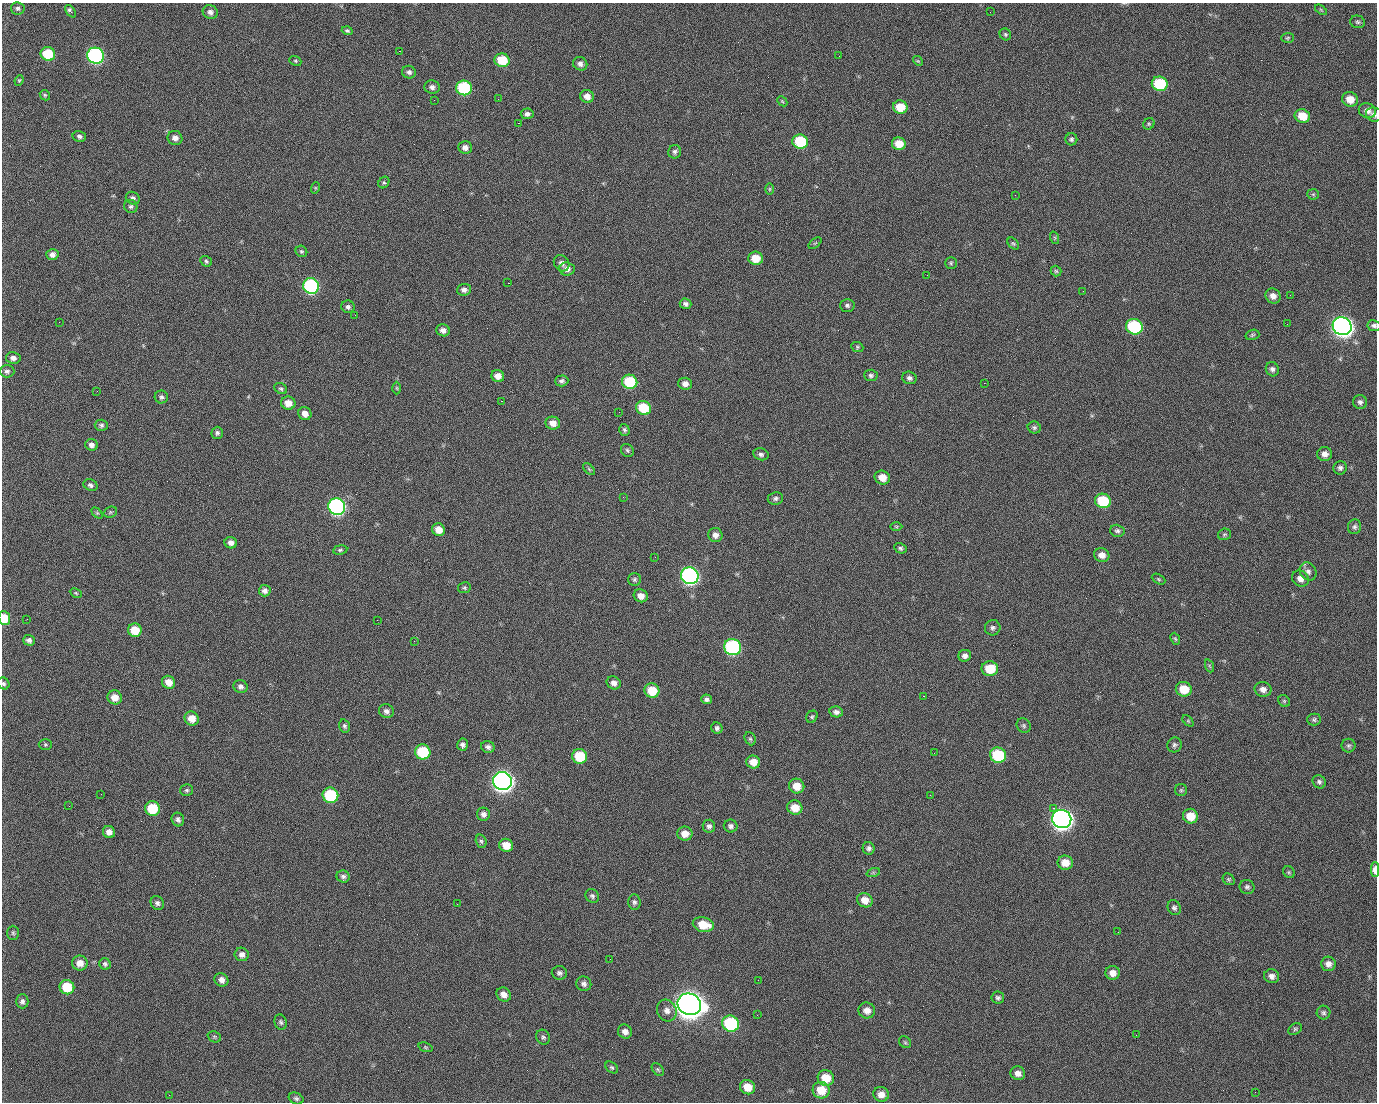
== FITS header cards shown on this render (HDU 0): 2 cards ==
NAXIS1  =                 1375 / length of data axis 1
NAXIS2  =                 1100 / length of data axis 2

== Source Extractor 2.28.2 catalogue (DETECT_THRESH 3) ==
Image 1375 x 1100 px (HDU 0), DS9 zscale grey, 1 PNG px = 1 image px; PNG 1379 x 1104 px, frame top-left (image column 1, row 1100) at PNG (2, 3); each listed source drawn as its Kron ellipse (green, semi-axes under 4 px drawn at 4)
Background 1450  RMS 29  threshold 86.1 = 3 sigma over >= 5 px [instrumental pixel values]
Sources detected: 259; all 259 listed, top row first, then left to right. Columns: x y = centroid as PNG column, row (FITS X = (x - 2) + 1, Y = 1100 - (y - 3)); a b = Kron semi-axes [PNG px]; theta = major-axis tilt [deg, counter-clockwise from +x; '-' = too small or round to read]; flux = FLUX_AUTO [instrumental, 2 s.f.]
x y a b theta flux
18 8 7 6 - 5.0e+03
1321 10 7 3 -37 2.2e+03
70 11 7 4 -52 6.9e+03
210 12 8 7 - 8.0e+03
990 12 2 2 - 1.7e+03
1357 22 7 6 - 4.0e+03
347 31 5 4 - 3.5e+03
1005 34 6 5 - 3.2e+03
1288 38 6 5 - 2.8e+03
399 51 2 2 - 2.2e+04
48 54 7 6 - 7.4e+04
96 56 8 8 - 5.1e+05
839 56 2 2 - 7.2e+02
502 60 7 7 - 5.9e+04
295 61 6 4 -22 2.8e+03
918 61 5 4 - 2.2e+03
580 64 7 6 - 8.3e+03
409 72 7 6 - 6.2e+03
19 80 5 4 - 2.3e+03
1160 84 8 7 - 1.1e+05
432 87 7 6 - 7.1e+03
464 88 8 7 - 1.8e+05
45 95 6 4 -47 2.7e+03
587 96 7 6 - 1.3e+04
498 99 2 2 - 1.2e+03
1350 99 8 7 - 2.6e+04
434 100 2 2 - 4.0e+03
782 101 6 4 -45 2.5e+03
900 107 7 6 - 3.6e+04
1367 111 9 7 -21 1.2e+04
527 114 6 5 - 6.4e+03
1374 114 8 7 - 6.9e+03
1302 116 8 6 -23 3.6e+04
518 123 2 2 - 2.4e+04
1149 124 6 5 - 2.9e+03
79 136 7 5 -13 5.2e+03
175 138 7 7 - 1.0e+04
1071 139 6 6 - 4.4e+03
800 141 7 7 - 9.1e+04
899 144 7 6 - 3.0e+04
465 147 7 6 - 9.5e+03
675 152 7 6 - 5.2e+03
384 182 6 5 - 3.0e+03
315 188 6 3 72 1.8e+03
769 189 6 4 89 2.2e+03
1313 194 5 5 - 3.0e+03
1015 195 2 2 - 7.0e+03
133 198 7 6 - 5.9e+03
131 206 7 6 - 4.6e+03
1055 238 6 4 -72 2.3e+03
815 243 7 4 36 2.9e+03
1013 244 7 4 -47 3.0e+03
301 251 6 5 - 3.3e+03
52 255 6 5 - 8.5e+03
756 258 7 6 - 3.3e+04
206 261 6 5 - 3.8e+03
562 263 9 7 -50 9.0e+03
951 263 6 6 - 3.1e+03
567 269 8 6 -7 9.4e+03
1056 271 5 5 - 3.0e+03
927 275 2 2 - 8.7e+02
508 283 2 2 - 5.7e+04
311 286 8 8 - 3.2e+05
464 290 7 6 - 7.8e+03
1083 291 2 2 - 3.5e+03
1290 295 2 2 - 2.0e+03
1273 296 8 7 - 1.2e+04
686 304 6 5 - 5.6e+03
847 305 7 6 - 4.7e+03
348 307 6 6 - 5.6e+03
355 315 2 2 - 1.0e+03
59 322 3 2 - 1.5e+03
1287 324 2 2 - 1.3e+03
1342 326 9 8 - 1.4e+06
1374 326 6 5 - 5.8e+03
1134 327 8 7 - 1.8e+05
443 330 7 6 - 9.8e+03
1252 335 7 5 16 3.3e+03
857 347 6 5 - 2.7e+03
13 358 7 6 - 8.7e+03
1272 369 7 6 - 6.1e+03
7 371 7 6 - 5.4e+03
871 375 7 6 - 4.6e+03
498 376 6 6 - 1.5e+04
909 378 7 6 - 6.8e+03
562 381 7 5 2 5.4e+03
630 382 8 7 - 9.2e+04
984 383 2 2 - 2.0e+04
685 384 7 6 - 1.0e+04
397 388 6 4 -88 2.4e+03
281 389 7 5 -34 3.7e+03
97 391 2 2 - 1.3e+03
161 397 6 6 - 4.9e+03
501 401 3 2 - 5.9e+04
1360 402 7 7 - 6.0e+03
288 403 7 6 - 1.9e+04
643 408 7 7 - 6.8e+04
619 412 2 2 - 7.2e+02
305 414 7 6 - 1.4e+04
553 423 7 6 - 1.6e+04
101 425 6 5 - 4.6e+03
1034 427 6 6 - 4.2e+03
624 430 6 5 - 4.2e+03
217 433 6 5 - 5.0e+03
91 445 6 5 - 7.3e+03
627 450 7 6 - 3.8e+03
761 454 8 6 -13 5.4e+03
1325 454 7 7 - 1.1e+04
1340 468 7 6 - 5.4e+03
589 469 7 4 -46 3.2e+03
882 477 8 7 - 2.2e+04
90 485 7 5 -26 5.4e+03
623 497 2 2 - 3.3e+03
775 498 8 6 8 5.3e+03
1103 501 8 7 - 8.9e+04
337 507 8 8 - 5.6e+05
110 512 7 5 21 3.0e+03
97 513 6 4 -44 2.7e+03
896 527 6 4 -2 2.5e+03
1355 527 7 6 - 5.2e+03
439 530 7 6 - 2.0e+04
1117 531 7 6 - 5.1e+03
1224 534 6 5 - 3.5e+03
715 535 7 7 - 9.6e+03
231 543 6 5 - 9.6e+03
900 548 6 5 - 3.8e+03
340 550 7 4 9 3.5e+03
1102 555 8 7 - 1.4e+04
655 557 2 2 - 8.7e+02
1308 571 9 8 - 8.2e+03
690 576 9 8 - 6.7e+05
634 579 6 6 - 4.2e+03
1159 579 7 4 -28 3.0e+03
1300 579 9 7 -33 1.2e+04
464 588 6 5 - 3.3e+03
265 591 6 5 - 7.7e+03
76 593 6 4 -26 2.3e+03
641 596 7 6 - 1.3e+04
4 618 7 6 - 3.7e+04
27 619 3 2 - 1.9e+03
377 620 2 2 - 1.2e+04
993 628 8 7 - 5.8e+03
135 630 7 6 - 3.9e+04
1175 639 6 4 -67 2.6e+03
29 640 6 5 - 6.3e+03
414 641 2 2 - 9.7e+02
732 647 8 8 - 3.2e+05
965 656 6 6 - 7.5e+03
1210 666 7 4 -70 2.9e+03
990 669 8 7 - 4.6e+04
169 682 7 6 - 2.0e+04
4 683 6 5 - 4.1e+03
614 683 7 6 - 1.0e+04
241 687 7 6 - 7.2e+03
1184 689 8 7 - 3.8e+04
1263 689 8 7 - 1.1e+04
652 691 7 7 - 4.5e+04
923 696 2 2 - 1.5e+03
115 697 7 7 - 1.9e+04
707 699 5 5 - 5.5e+03
1284 701 6 5 - 3.0e+03
386 711 7 7 - 7.8e+03
836 712 7 5 -11 7.6e+03
812 717 6 5 - 3.3e+03
192 718 7 7 - 2.1e+04
1314 720 7 6 - 4.0e+03
1188 721 7 4 -45 2.4e+03
345 726 7 5 -73 4.2e+03
1024 726 7 6 - 4.3e+03
717 728 6 5 - 5.5e+03
750 739 7 5 -66 3.4e+03
45 744 6 5 - 3.2e+03
463 745 6 5 - 6.0e+03
1175 745 7 7 - 5.2e+03
1348 746 7 7 - 4.4e+03
488 747 7 5 -18 6.4e+03
423 752 8 7 - 9.6e+04
934 753 3 2 - 1.9e+03
998 755 8 7 - 1.2e+05
580 756 7 7 - 7.1e+04
753 762 7 6 - 2.0e+04
502 781 9 9 - 1.5e+06
1319 782 7 6 - 5.0e+03
797 786 8 7 - 2.4e+04
187 790 6 5 - 3.7e+03
1181 790 6 6 - 3.2e+03
101 794 2 2 - 2.5e+03
330 795 8 7 - 1.3e+05
930 795 2 2 - 8.1e+03
69 806 2 2 - 8.9e+02
152 808 7 7 - 7.2e+04
795 808 7 7 - 2.9e+04
1053 808 2 2 - 1.7e+04
483 814 6 6 - 7.7e+03
1190 816 7 7 - 3.1e+04
178 819 7 6 - 5.5e+03
1062 819 9 9 - 1.5e+06
709 826 6 6 - 6.4e+03
731 826 7 6 - 6.1e+03
109 832 6 6 - 1.2e+04
685 834 7 7 - 1.9e+04
481 841 7 5 -72 3.7e+03
506 845 7 6 - 2.5e+04
869 848 6 6 - 5.7e+03
1065 863 8 7 - 2.2e+04
1375 870 7 4 89 1.5e+04
1289 872 6 5 - 3.1e+03
873 873 7 4 19 3.3e+03
343 876 7 6 - 5.5e+03
1229 879 6 5 - 3.3e+03
1247 887 7 7 - 5.1e+03
592 896 7 6 - 5.2e+03
865 900 8 7 - 1.8e+04
634 902 8 6 -86 5.2e+03
157 903 7 6 - 5.8e+03
457 904 3 2 - 1.7e+03
1174 908 7 6 - 5.0e+03
703 925 11 7 -12 4.2e+04
1118 932 2 2 - 2.5e+03
13 933 7 5 -88 3.7e+03
242 954 7 6 - 8.2e+03
610 959 2 2 - 2.4e+03
80 963 7 7 - 1.8e+04
105 964 6 5 - 4.2e+03
1328 964 7 7 - 1.0e+04
559 973 8 6 -4 5.7e+03
1113 973 7 7 - 1.3e+04
1272 976 7 7 - 9.0e+03
221 980 7 6 - 9.9e+03
758 980 2 2 - 2.0e+03
584 984 7 7 - 7.2e+03
67 987 7 7 - 5.8e+04
504 994 8 6 -39 1.2e+04
998 998 6 6 - 4.5e+03
22 1001 7 6 - 6.4e+03
689 1004 12 10 -23 3.2e+06
667 1010 11 9 -63 1.2e+04
867 1010 8 8 - 1.4e+04
1324 1013 7 7 - 4.6e+03
757 1015 3 2 - 1.5e+03
281 1022 8 6 -72 4.5e+03
730 1024 8 8 - 1.9e+05
1295 1029 7 5 34 3.5e+03
625 1032 7 6 - 1.1e+04
1136 1035 2 2 - 9.5e+02
214 1037 7 5 -21 3.3e+03
543 1037 8 6 -60 4.5e+03
905 1042 6 5 - 3.1e+03
426 1047 7 4 -20 2.8e+03
612 1067 7 5 -37 3.5e+03
658 1069 7 5 -48 3.6e+03
1018 1073 7 7 - 1.2e+04
826 1078 8 7 - 3.5e+04
748 1087 8 7 - 2.8e+04
821 1090 8 8 - 3.6e+04
1255 1092 2 2 - 9.0e+02
881 1094 8 7 - 1.4e+04
169 1095 2 2 - 5.7e+03
296 1098 7 5 -23 4.7e+03
At the frame edge (FLAGS 8, measured only in part): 5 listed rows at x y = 1374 114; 1374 326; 4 618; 4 683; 1375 870